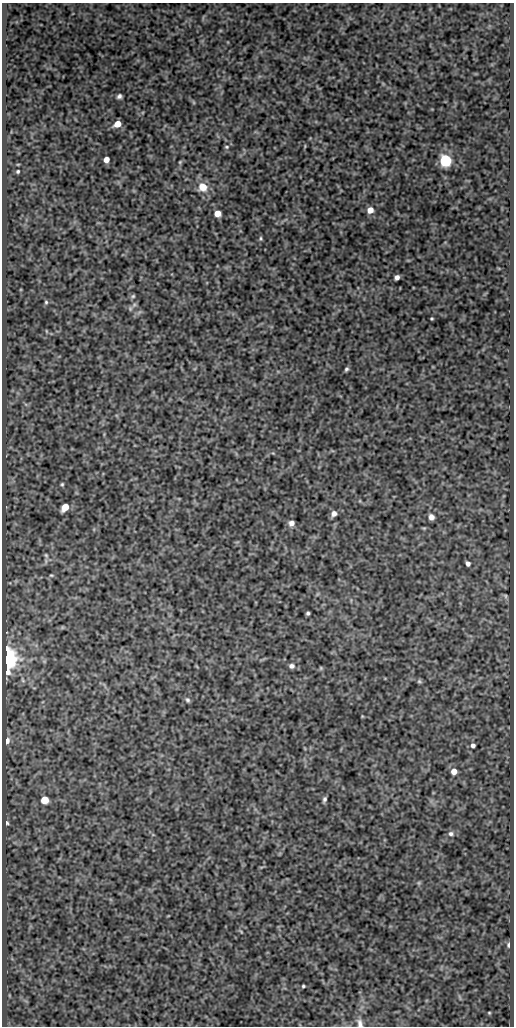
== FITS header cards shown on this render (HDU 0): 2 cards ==
NAXIS1  =                  512
NAXIS2  =                 1024

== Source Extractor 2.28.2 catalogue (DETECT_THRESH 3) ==
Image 512 x 1024 px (HDU 0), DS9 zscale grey, 1 PNG px = 1 image px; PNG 516 x 1028 px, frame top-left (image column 1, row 1024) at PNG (2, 3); no overlay
Background 419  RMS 0.89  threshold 2.66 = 3 sigma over >= 5 px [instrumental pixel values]
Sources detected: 46; all 46 listed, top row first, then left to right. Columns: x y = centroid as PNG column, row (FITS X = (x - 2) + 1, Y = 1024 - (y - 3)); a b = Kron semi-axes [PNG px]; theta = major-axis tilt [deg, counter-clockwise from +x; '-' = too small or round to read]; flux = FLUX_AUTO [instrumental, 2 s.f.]
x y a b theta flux
119 96 5 4 - 150
117 124 6 5 - 800
227 147 6 4 -1 81
106 160 5 5 - 440
446 160 6 6 - 12000
180 162 7 4 45 75
18 171 4 3 - 78
203 187 11 11 - 770
370 210 6 5 - 540
217 213 5 5 - 670
261 238 7 3 90 88
397 277 5 4 - 220
133 296 5 5 - 93
46 302 6 5 - 90
130 309 7 5 -90 120
432 318 3 3 - 60
46 331 5 3 - 51
346 369 4 3 - 99
62 484 5 4 - 80
65 507 6 5 - 950
334 514 7 6 - 250
431 517 6 6 - 280
291 523 7 6 - 300
46 555 8 5 -63 140
468 563 5 4 - 210
51 575 6 4 5 73
505 596 6 5 - 94
308 613 4 3 - 110
7 658 7 5 -89 56000
291 666 7 6 - 200
321 668 5 5 - 67
419 681 6 5 - 92
187 700 7 6 - 130
362 716 5 3 - 46
7 740 5 4 - 400
473 745 5 5 - 200
454 771 6 5 - 540
324 799 5 3 - 130
45 800 5 5 - 1500
7 823 6 4 -57 100
451 834 8 7 - 190
419 883 6 4 -72 81
508 945 7 4 -87 89
303 986 4 3 - 76
489 1013 3 2 - 47
360 1023 12 7 -74 280
At the frame edge (FLAGS 8, measured only in part): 1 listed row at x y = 360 1023